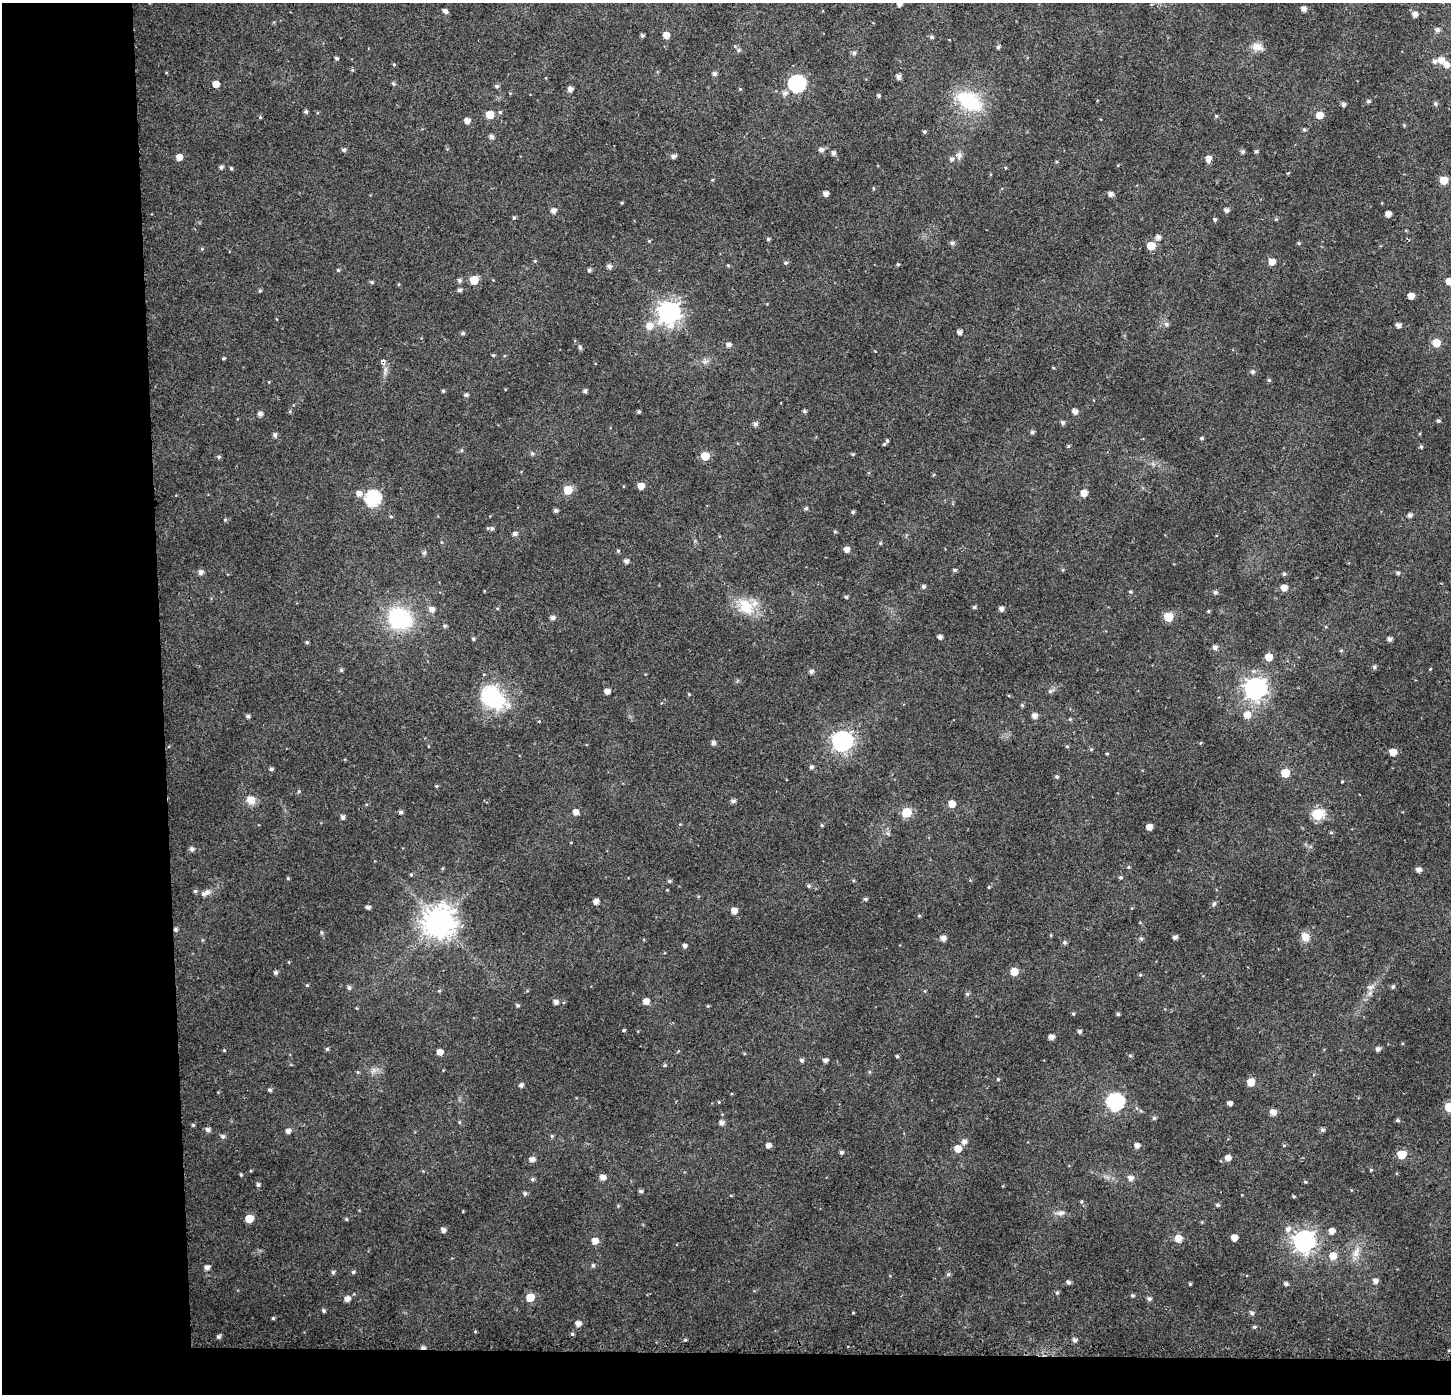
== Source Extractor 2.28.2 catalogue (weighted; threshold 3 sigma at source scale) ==
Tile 7 of 3 x 3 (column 1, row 3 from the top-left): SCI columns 46-1494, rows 11-1402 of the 4439 x 4202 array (HDU 1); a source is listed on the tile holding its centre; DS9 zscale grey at full resolution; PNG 1453 x 1396 px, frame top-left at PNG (2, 3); no overlay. Shown black and unused: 14% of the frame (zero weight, under 2 of 3 exposures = <1% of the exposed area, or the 3 px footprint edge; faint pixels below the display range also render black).
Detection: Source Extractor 2.28.2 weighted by HDU 2 'WHT'; one run over the whole footprint, this tile lists its part. Background 0.0312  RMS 0.0046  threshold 0.0207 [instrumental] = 3 sigma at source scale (4.5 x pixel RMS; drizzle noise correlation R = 1.50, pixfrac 1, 0.0396/0.0396 arcsec/px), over >= 5 px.
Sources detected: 355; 1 cosmic-ray / hot-pixel residue — not listed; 1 inside a brighter listed object's ellipse — not listed separately; the other 353 listed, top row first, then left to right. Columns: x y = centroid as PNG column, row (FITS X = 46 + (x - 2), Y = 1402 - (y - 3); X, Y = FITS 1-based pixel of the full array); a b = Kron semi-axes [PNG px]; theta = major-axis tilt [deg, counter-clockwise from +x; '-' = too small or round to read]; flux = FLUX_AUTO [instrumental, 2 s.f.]
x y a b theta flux
899 4 4 4 - 2.3
1304 9 5 5 - 2.5
445 11 6 4 -31 1.8
1415 14 5 5 - 2.6
1437 30 6 5 - 1.5
666 35 5 5 - 3.8
642 36 4 3 - 1
932 37 5 4 - 0.91
998 47 5 4 - 0.98
1257 47 14 10 2 4.1
738 50 6 5 - 1.1
854 53 6 5 - 1.2
337 58 4 4 - 1
1441 60 7 6 - 3.9
1434 61 6 6 - 1.7
394 64 4 4 - 0.5
1447 65 6 5 - 3
352 70 5 4 - 0.56
714 74 5 5 - 1.5
898 76 5 4 - 1.9
393 83 5 4 - 0.85
797 83 7 7 - 110
216 84 5 5 - 3.8
497 86 5 5 - 1
570 89 5 4 - 2.3
740 89 5 4 - 0.51
785 93 7 6 - 1.9
879 95 4 4 - 0.86
969 101 23 14 -32 35
1368 101 5 4 - 0.95
1435 103 5 5 - 0.97
1344 104 5 4 - 1.5
306 111 4 4 - 1
500 112 5 4 - 0.7
490 115 5 5 - 9.7
1319 115 6 6 - 5.6
1216 116 4 4 - 0.73
260 117 4 4 - 0.55
467 121 5 5 - 3.3
1404 125 5 4 - 0.51
1304 130 5 5 - 0.78
924 132 4 4 - 0.75
491 137 5 5 - 1.6
344 150 5 4 - 1.2
821 150 5 5 - 1.8
1256 151 5 4 - 0.81
1243 152 5 5 - 1.1
833 153 5 4 - 1.6
673 156 6 4 8 1.6
959 156 11 7 -85 1.9
179 157 5 5 - 4.1
1208 158 5 5 - 4.2
951 159 6 5 - 1.3
1056 162 4 3 - 0.48
221 167 4 4 - 1.4
231 168 4 3 - 0.68
1005 168 4 3 - 0.38
1288 173 4 3 - 0.49
712 180 4 3 - 0.42
1444 180 5 5 - 10
873 188 4 3 - 0.46
826 193 4 4 - 2.5
1110 194 5 5 - 2.1
622 203 4 3 - 0.49
1226 210 5 5 - 1.7
553 211 5 5 - 2.8
1388 214 5 4 - 3.5
514 218 4 4 - 0.83
1215 219 4 4 - 0.8
1276 219 5 4 - 0.57
1158 237 5 5 - 2.1
768 239 4 4 - 0.75
649 241 5 4 - 0.46
952 243 6 5 - 1.4
1299 243 5 4 - 0.63
1151 246 5 5 - 10
202 249 5 5 - 0.55
535 261 5 4 - 0.52
1272 262 6 5 - 4
786 263 5 5 - 0.9
898 264 4 3 - 0.62
728 265 4 4 - 0.48
609 266 5 5 - 1.7
338 270 4 4 - 0.63
589 270 4 4 - 1.2
459 280 6 5 - 1.2
474 280 5 5 - 13
1449 281 5 5 - 5
372 282 5 4 - 0.77
399 284 5 3 - 0.39
459 290 4 4 - 1.3
260 291 5 4 - 0.63
1411 296 5 5 - 5
669 312 8 8 - 350
1166 324 7 6 - 1.3
1398 325 4 4 - 2.3
649 326 8 7 - 4.8
959 332 4 4 - 2.3
463 333 5 4 - 1
1436 343 6 6 - 7.6
728 345 5 5 - 2
580 347 7 5 -63 0.81
875 351 3 3 - 0.3
493 355 4 4 - 0.69
223 358 4 3 - 0.61
383 361 4 4 - 2.9
705 361 9 7 -13 1.7
1053 368 4 3 - 0.42
385 371 16 5 79 2.1
1253 372 6 5 - 1.2
1269 380 5 5 - 0.65
443 391 4 3 - 0.74
585 391 4 4 - 1.1
466 395 5 4 - 1.1
290 411 5 5 - 0.63
804 411 4 4 - 0.99
1075 411 5 4 - 2.6
639 412 4 4 - 0.72
260 414 5 5 - 1.9
1438 421 4 4 - 0.98
1062 422 5 5 - 1.2
755 424 5 5 - 1.5
1032 432 5 4 - 1.1
275 435 5 5 - 1.4
1202 438 5 4 - 0.79
887 441 5 4 - 0.69
884 444 4 4 - 0.56
1068 446 5 4 - 0.6
1421 447 5 4 - 0.81
462 450 5 3 - 0.56
532 453 5 5 - 0.91
853 454 4 4 - 0.65
705 456 5 5 - 12
219 457 6 5 - 0.92
641 486 5 5 - 4.9
568 490 5 5 - 14
359 493 6 6 - 2.8
1084 493 6 5 - 4.4
372 498 7 7 - 77
806 508 4 4 - 0.91
556 511 4 4 - 1.2
853 512 4 4 - 0.79
1409 515 5 4 - 1.6
391 516 4 4 - 0.53
225 520 5 4 - 0.63
492 528 6 5 - 1.3
835 532 4 4 - 0.6
515 534 5 5 - 1.6
880 543 5 4 - 0.57
847 549 5 5 - 3.1
618 551 5 4 - 0.64
424 553 6 5 - 0.82
626 561 5 5 - 1.8
955 570 5 4 - 0.77
201 572 5 5 - 2
1398 573 5 4 - 0.92
1284 574 5 4 - 0.82
923 586 5 4 - 1.2
1284 587 5 5 - 4.5
1130 592 5 4 - 0.62
1215 592 5 5 - 1.2
846 597 5 4 - 0.86
746 607 26 19 -47 14
974 607 4 4 - 0.97
497 608 5 3 - 0.48
432 609 6 6 - 2.8
1001 609 5 5 - 1.9
1208 611 4 4 - 0.57
1168 617 6 6 - 19
399 618 22 18 -19 44
552 618 5 5 - 1.8
445 626 5 4 - 0.8
940 637 4 4 - 2.2
473 639 4 4 - 0.8
1389 639 4 4 - 1.8
307 642 4 4 - 0.73
1215 647 5 5 - 1.8
1341 651 4 4 - 0.62
1269 657 5 5 - 6.8
1374 667 5 4 - 1.1
1430 669 4 3 - 0.36
341 670 5 5 - 0.88
811 671 5 4 - 1.5
1255 688 9 8 - 300
607 691 5 4 - 3.1
1050 691 7 5 0 1.1
689 694 4 4 - 0.41
493 698 34 23 -36 35
1022 705 5 5 - 0.72
1247 715 7 7 - 4.9
248 716 5 4 - 1.1
1034 716 5 5 - 2.5
1070 719 4 4 - 0.5
842 741 8 8 - 220
713 742 5 5 - 1.5
1200 743 4 3 - 0.45
1067 746 5 4 - 0.52
1091 749 5 4 - 0.59
1393 752 5 5 - 5.8
1107 754 4 3 - 0.44
811 767 5 4 - 1.1
271 769 4 4 - 1.1
1285 773 5 5 - 11
1057 777 4 4 - 0.9
1342 781 3 2 - 0.57
436 786 4 4 - 0.58
299 791 5 4 - 0.67
251 800 11 10 - 4.5
733 801 5 5 - 1.4
952 804 5 5 - 5.7
400 812 5 4 - 1.1
575 812 5 5 - 3.6
906 812 6 6 - 22
1317 814 6 6 - 38
343 817 5 4 - 1.6
680 824 4 4 - 0.37
822 825 4 3 - 0.63
1149 827 5 4 - 3.8
1331 833 4 4 - 0.65
192 849 5 5 - 1.5
1128 867 5 3 - 0.48
443 868 5 3 - 0.48
1418 870 5 4 - 2.4
411 874 4 4 - 0.59
1120 877 5 4 - 0.78
288 878 4 4 - 0.58
853 880 5 3 - 0.44
669 881 5 4 - 0.87
809 886 5 5 - 0.82
195 891 4 4 - 0.82
207 892 7 7 - 1.9
865 899 5 4 - 0.87
596 901 5 4 - 2.3
1214 904 8 5 53 1
368 907 5 4 - 1.5
734 911 5 5 - 3.9
919 916 4 4 - 0.55
439 921 10 9 - 760
175 930 5 4 - 1.2
321 932 6 4 -72 0.6
1051 935 5 3 - 0.41
1175 937 4 4 - 1.6
1305 937 11 9 -55 4.1
943 938 5 5 - 2.9
1141 938 6 5 - 0.92
1064 942 5 5 - 0.9
685 946 4 4 - 1.6
1014 971 5 5 - 7.6
276 972 4 4 - 1.3
1140 975 5 4 - 0.56
307 985 4 4 - 0.54
349 987 5 5 - 1.1
1370 987 10 7 27 2.2
1393 987 5 4 - 0.87
439 991 5 4 - 0.49
967 994 5 5 - 0.88
646 1001 5 5 - 3.6
556 1002 5 5 - 2
518 1005 5 4 - 0.85
708 1006 4 3 - 0.5
1073 1014 4 3 - 0.64
1118 1014 4 3 - 0.83
624 1030 4 3 - 0.62
1079 1031 4 4 - 1.1
1051 1037 4 4 - 2.6
327 1049 5 4 - 0.79
1378 1049 5 5 - 1.6
224 1050 3 3 - 0.5
440 1052 5 5 - 3.8
897 1056 4 4 - 0.67
1130 1056 5 5 - 0.69
802 1060 5 4 - 1.3
825 1060 5 4 - 1.7
664 1065 5 4 - 0.6
373 1071 10 5 63 1.7
358 1072 5 5 - 0.54
998 1079 4 4 - 0.51
1251 1082 5 5 - 8.6
521 1085 5 5 - 1.4
270 1090 5 4 - 0.95
719 1102 4 3 - 0.43
1115 1102 7 7 - 110
1230 1103 4 4 - 2
1449 1107 6 5 - 16
1273 1112 6 5 - 3.6
1154 1118 5 4 - 1.1
1398 1120 4 4 - 0.8
459 1122 5 4 - 0.55
722 1123 5 5 - 2
193 1125 4 4 - 0.64
207 1130 5 5 - 1.7
1322 1130 6 5 - 1
288 1131 5 5 - 2.1
223 1136 6 5 - 1.3
552 1136 5 4 - 0.63
964 1142 6 6 - 2.2
768 1145 5 5 - 2.3
1137 1145 5 5 - 2.2
1284 1145 5 3 - 0.43
958 1149 6 6 - 5.6
841 1152 4 4 - 1.1
1402 1154 6 5 - 12
1228 1158 5 5 - 3.3
532 1159 6 5 - 2.4
1371 1170 4 3 - 0.49
241 1175 4 3 - 0.69
603 1177 5 5 - 3.4
1130 1178 6 5 - 2.6
532 1179 6 5 - 0.77
1305 1182 5 4 - 0.53
258 1185 4 4 - 1.2
641 1191 4 4 - 1.1
525 1193 5 5 - 1.1
1294 1196 4 3 - 0.53
1081 1202 5 4 - 0.66
1218 1205 5 5 - 1.1
618 1206 4 4 - 0.48
1060 1213 12 6 9 2.1
249 1219 5 5 - 8.9
346 1219 5 4 - 0.65
1288 1229 7 6 - 2.4
443 1230 5 4 - 2.2
1332 1231 5 5 - 3.4
1178 1238 6 6 - 5.9
1234 1238 5 5 - 4.7
595 1241 6 6 - 3.9
1304 1241 8 8 - 320
1356 1252 18 8 67 4.6
1333 1256 6 6 - 5.8
593 1265 5 4 - 0.9
207 1267 5 5 - 2.1
333 1272 5 4 - 1
353 1272 5 4 - 0.81
948 1274 6 5 - 0.92
1375 1281 5 5 - 2.3
1068 1282 5 5 - 1.4
1190 1284 3 3 - 0.58
1286 1284 4 4 - 1.3
1057 1293 5 4 - 0.81
1133 1295 5 4 - 0.77
530 1297 6 6 - 8.5
347 1299 5 5 - 3
1149 1299 5 5 - 1.4
324 1310 5 4 - 0.85
853 1313 3 3 - 0.37
1252 1313 6 5 - 1.3
273 1318 4 4 - 0.6
578 1324 5 5 - 2.9
1254 1327 5 4 - 0.7
572 1334 5 5 - 0.68
219 1337 6 4 45 1.1
685 1340 4 4 - 0.56
1075 1340 5 5 - 1.6
Overlapping masked pixels (flux is a lower limit): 3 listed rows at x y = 383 361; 493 698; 175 930
Isophote crosses this tile's border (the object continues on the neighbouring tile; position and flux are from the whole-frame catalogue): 3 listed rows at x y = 899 4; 1449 281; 1449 1107